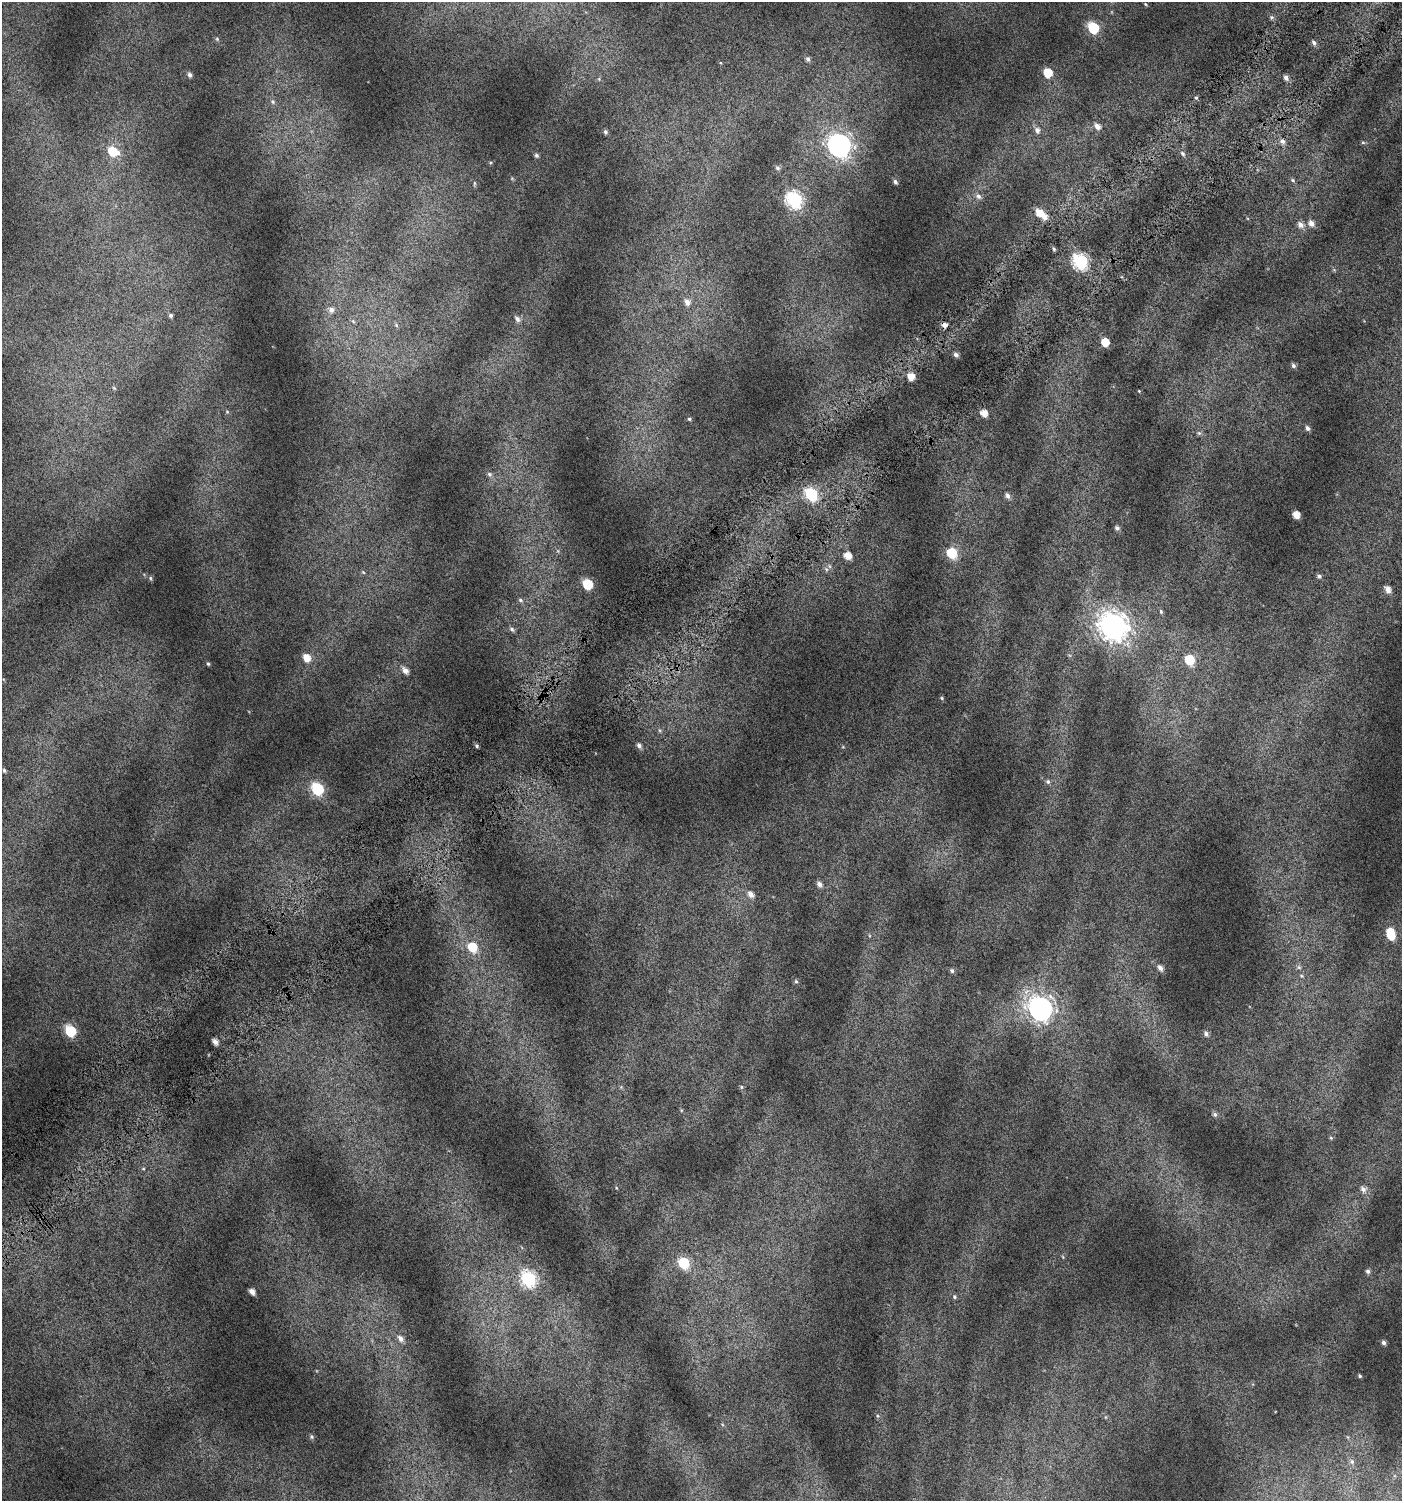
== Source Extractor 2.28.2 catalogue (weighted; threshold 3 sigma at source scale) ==
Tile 10 of 4 x 4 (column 2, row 3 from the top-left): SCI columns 1636-3035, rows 1532-3030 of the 6008 x 6064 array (HDU 1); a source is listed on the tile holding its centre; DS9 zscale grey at full resolution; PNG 1404 x 1503 px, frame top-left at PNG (2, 2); no overlay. Shown black and unused: <1% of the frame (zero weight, under 4 of 7 exposures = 2% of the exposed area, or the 3 px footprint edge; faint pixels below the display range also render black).
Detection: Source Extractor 2.28.2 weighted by HDU 2 'WHT'; one run over the whole footprint, this tile lists its part. Background 0.0777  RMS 0.047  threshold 0.192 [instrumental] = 3 sigma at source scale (4.09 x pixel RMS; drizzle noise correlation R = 1.36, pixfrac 0.8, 0.0396/0.0396 arcsec/px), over >= 5 px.
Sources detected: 108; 1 inside a brighter object's white glare — not listed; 2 inside a brighter listed object's ellipse — not listed separately; the other 105 listed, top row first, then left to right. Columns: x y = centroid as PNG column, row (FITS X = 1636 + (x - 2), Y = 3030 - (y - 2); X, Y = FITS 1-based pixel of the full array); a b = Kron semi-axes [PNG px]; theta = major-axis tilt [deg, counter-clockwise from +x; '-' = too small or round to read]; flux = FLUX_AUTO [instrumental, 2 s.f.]
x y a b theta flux
1145 4 5 3 - 3.5
1271 17 6 4 -45 7.1
1093 28 7 6 - 260
217 39 5 4 - 5.4
1314 43 7 5 -58 12
808 59 6 5 - 12
1048 73 6 6 - 99
190 75 5 5 - 13
1286 78 7 5 -45 16
1196 98 5 3 - 5.2
273 102 8 6 -70 11
1097 126 8 6 -43 24
1037 130 8 6 -64 20
605 132 6 5 - 8.6
1282 141 7 6 - 15
1363 142 6 4 0 5.6
839 145 10 9 - 2100
113 151 11 8 -28 93
1183 153 8 5 -51 10
536 155 6 5 - 8.4
777 168 6 6 - 9.8
1293 180 6 5 - 6.5
895 182 5 4 - 10
474 183 8 4 82 6.3
978 196 7 6 - 15
794 199 8 7 - 740
1039 212 8 7 - 47
1311 223 7 6 - 23
1301 225 8 6 -45 23
1054 249 5 4 - 7
1081 262 7 7 - 760
687 302 8 7 - 28
331 310 8 7 - 22
171 315 5 4 - 8.5
517 319 8 6 -46 16
353 321 6 5 - 7
396 325 6 4 -48 6.5
944 325 6 5 - 23
1105 342 6 6 - 64
956 355 6 5 - 13
1293 366 6 5 - 10
911 377 6 6 - 48
114 388 5 4 - 5
1139 391 4 4 - 3.2
227 412 5 5 - 5.5
984 413 6 5 - 45
689 419 4 4 - 6
1307 428 6 5 - 12
1199 433 6 6 - 8.5
489 474 7 6 - 10
811 494 7 6 - 450
1008 496 7 6 - 16
1296 515 5 5 - 46
1117 528 5 5 - 10
952 553 7 6 - 210
848 556 7 6 - 44
826 569 6 4 -46 7.7
363 572 5 4 - 5.8
1319 576 6 5 - 9.6
150 578 5 4 - 6.2
587 584 6 6 - 180
1388 589 9 6 -67 29
520 600 7 5 -18 9.4
1161 611 6 4 -71 6.3
1113 626 11 10 - 4500
512 629 7 5 -25 9.9
306 658 8 6 -59 49
1189 660 7 6 - 160
208 664 5 4 - 5.3
405 670 8 6 -51 24
942 698 5 4 - 5.4
477 746 5 4 - 7.1
639 746 6 5 - 14
4 770 6 4 -73 7.3
1048 782 7 5 -76 9
317 789 7 6 - 440
819 884 7 6 - 18
751 894 8 6 -48 24
1391 936 8 6 -15 71
472 947 8 8 - 110
1299 967 6 5 - 9
1160 968 7 5 -60 19
952 971 6 5 - 9.4
796 981 5 4 - 7
1040 1009 11 9 -54 2600
71 1031 7 6 - 260
1206 1034 6 5 - 13
215 1042 6 5 - 21
741 1087 5 4 - 6.1
1215 1114 6 6 - 9.7
1331 1138 5 4 - 4.9
143 1169 6 4 0 4.5
1363 1189 8 7 - 19
1063 1257 6 3 -71 4.1
684 1263 7 6 - 260
1368 1271 5 5 - 10
529 1279 8 7 - 640
252 1292 5 4 - 26
954 1297 6 5 - 7.7
401 1338 9 6 -50 20
1384 1342 4 4 - 13
1360 1376 3 3 - 4.7
877 1416 6 4 -88 5.8
311 1437 6 5 - 7.5
1352 1462 8 7 - 14
Overlapping masked pixels (flux is a lower limit): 1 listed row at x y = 944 325